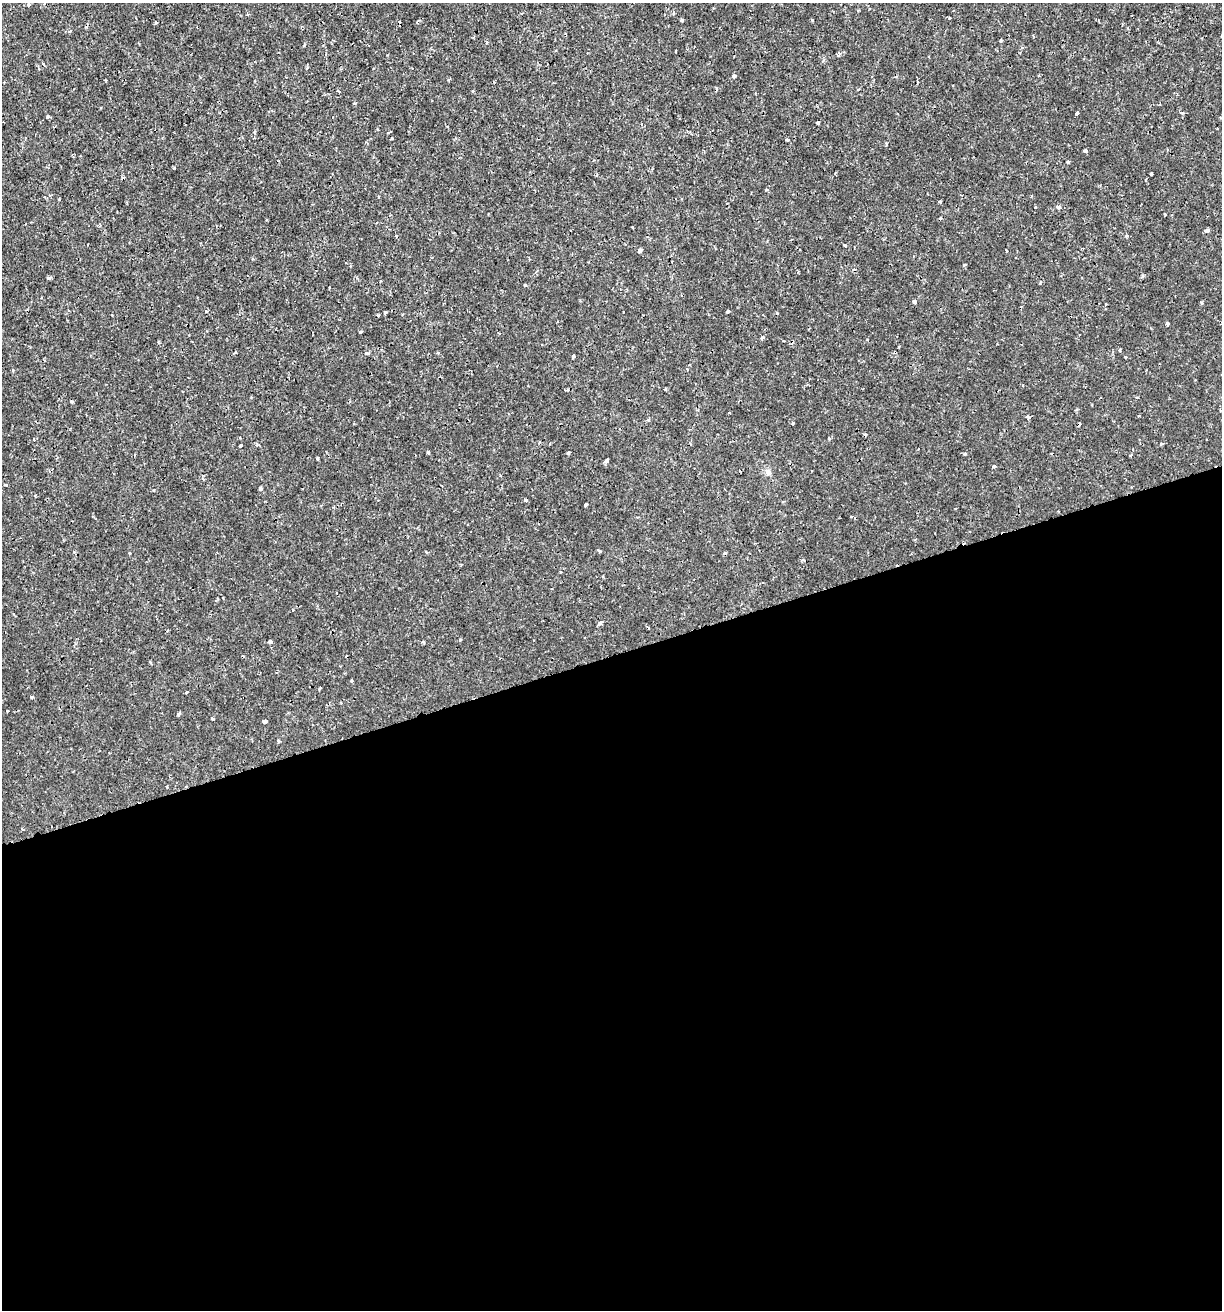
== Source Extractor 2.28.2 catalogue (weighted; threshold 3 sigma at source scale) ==
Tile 15 of 4 x 4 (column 3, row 4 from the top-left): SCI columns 2495-3714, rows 3-1310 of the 5039 x 5235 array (HDU 1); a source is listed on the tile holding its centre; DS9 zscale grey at full resolution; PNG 1224 x 1312 px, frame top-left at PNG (2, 3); no overlay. Shown black and unused: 50% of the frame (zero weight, under 2 of 3 exposures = <1% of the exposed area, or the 3 px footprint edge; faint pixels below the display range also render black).
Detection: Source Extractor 2.28.2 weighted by HDU 2 'WHT'; one run over the whole footprint, this tile lists its part. Background 7.19e-04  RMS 0.0012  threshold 0.00523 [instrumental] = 3 sigma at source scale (4.5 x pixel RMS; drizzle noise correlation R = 1.50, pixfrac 1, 0.0396/0.0396 arcsec/px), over >= 5 px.
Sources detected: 94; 10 cosmic-ray / hot-pixel residue — not listed; the other 84 listed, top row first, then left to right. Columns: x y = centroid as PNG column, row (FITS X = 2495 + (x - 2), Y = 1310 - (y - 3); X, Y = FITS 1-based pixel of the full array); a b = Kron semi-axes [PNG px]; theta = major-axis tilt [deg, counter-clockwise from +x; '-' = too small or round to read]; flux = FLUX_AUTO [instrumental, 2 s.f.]
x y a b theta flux
29 5 4 3 - 0.22
949 18 3 3 - 0.27
682 19 4 3 - 0.16
812 20 3 3 - 0.13
156 22 3 3 - 0.21
70 31 4 2 - 0.13
1000 41 4 3 - 0.12
304 45 4 3 - 0.12
839 53 5 4 - 0.22
307 68 5 3 - 0.12
734 76 3 3 - 0.3
448 80 4 3 - 0.12
355 103 4 3 - 0.13
1181 113 5 4 - 0.15
1077 114 4 3 - 0.33
48 116 4 4 - 0.14
818 123 3 3 - 0.21
392 139 3 3 - 0.15
788 140 4 3 - 0.2
1085 151 4 3 - 0.93
1068 162 3 3 - 0.26
1151 174 3 3 - 0.17
766 190 3 3 - 0.15
940 201 3 3 - 0.15
1058 207 5 4 - 0.3
1165 214 3 2 - 0.19
1207 231 4 3 - 0.46
844 245 4 3 - 0.096
640 250 5 4 - 0.27
1006 250 3 2 - 0.077
964 265 3 3 - 0.65
1142 276 5 3 - 0.17
48 278 5 3 - 0.21
525 285 3 3 - 0.14
914 302 4 3 - 0.36
1201 303 4 3 - 0.15
1106 304 3 3 - 0.093
728 311 4 3 - 0.44
385 313 3 3 - 0.44
777 313 3 3 - 0.083
1167 324 3 3 - 0.42
360 332 3 3 - 0.39
762 338 4 3 - 0.19
1120 350 3 3 - 0.16
235 352 3 2 - 0.11
367 353 5 4 - 0.26
437 353 4 3 - 0.14
574 356 3 3 - 0.36
13 371 4 3 - 0.12
665 389 4 2 - 0.096
72 401 4 3 - 0.12
729 413 3 2 - 0.11
1028 417 5 4 - 0.16
793 424 3 3 - 0.11
829 438 3 3 - 0.15
1161 444 4 3 - 0.13
240 445 3 3 - 0.33
428 453 3 3 - 0.2
568 453 4 3 - 0.18
965 454 4 3 - 0.12
317 458 3 3 - 0.18
606 461 4 4 - 0.31
994 466 3 3 - 0.35
767 472 7 4 -89 0.26
203 479 4 3 - 0.16
6 485 4 3 - 0.12
260 489 3 3 - 0.52
35 496 4 2 - 0.086
526 500 3 3 - 0.19
586 505 3 3 - 0.33
426 552 4 3 - 0.1
129 553 4 2 - 0.11
600 623 8 3 53 0.22
460 640 4 3 - 0.13
270 642 5 4 - 0.33
424 642 4 3 - 0.1
320 688 4 3 - 0.17
186 692 4 2 - 0.11
31 697 3 3 - 0.29
7 711 3 2 - 0.12
179 714 5 4 - 0.22
212 719 3 3 - 0.13
264 722 4 4 - 0.42
278 741 4 3 - 0.12
Unlisted compact peaks at least as high as the median listed source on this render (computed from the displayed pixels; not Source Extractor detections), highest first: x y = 378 315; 174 168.